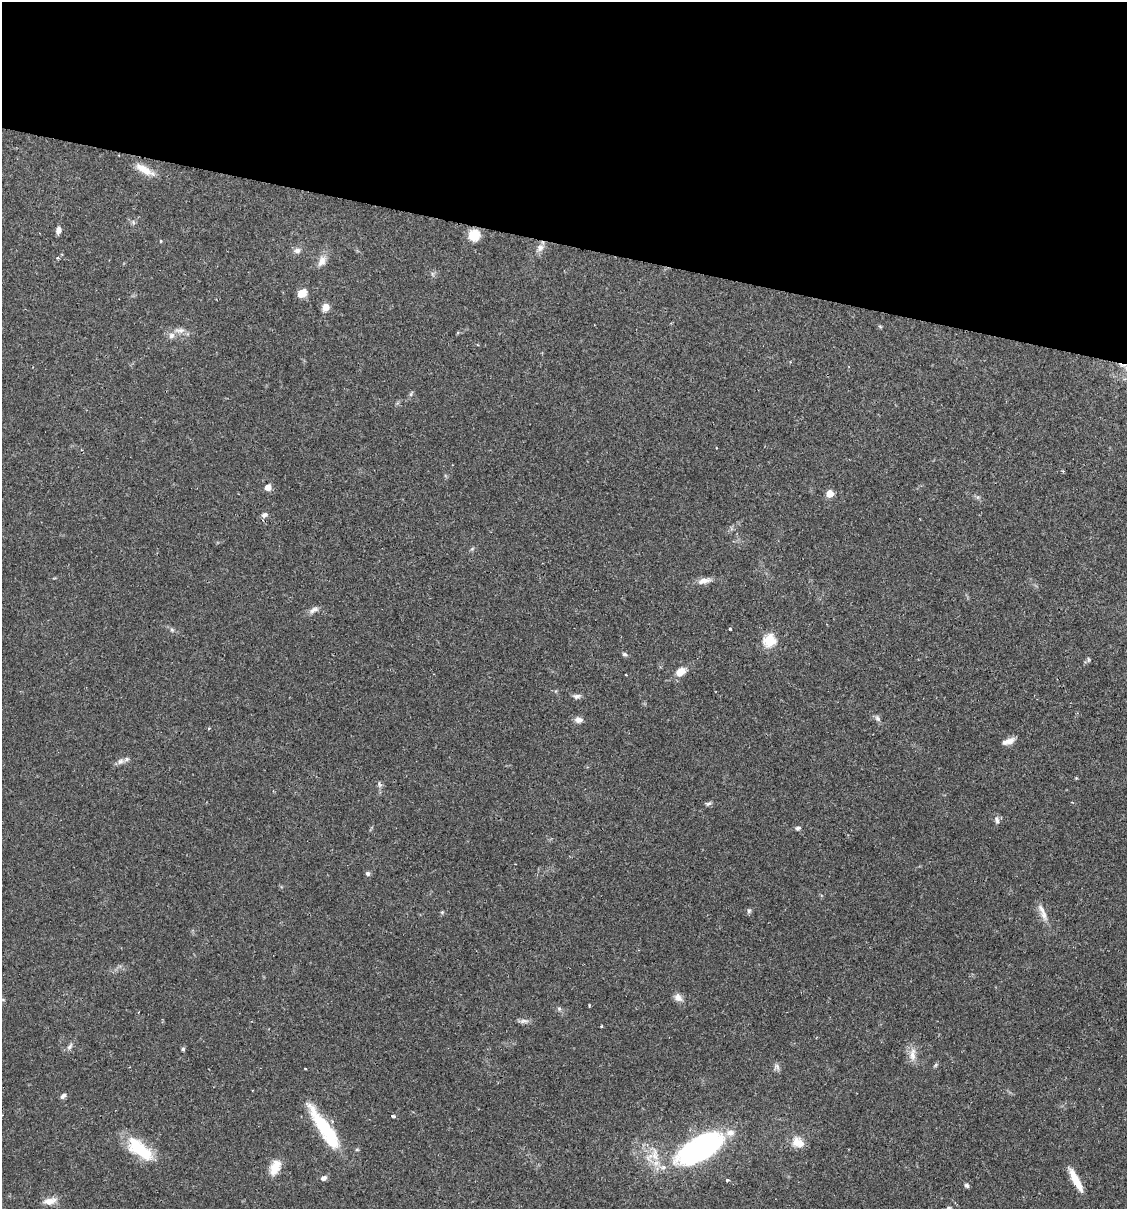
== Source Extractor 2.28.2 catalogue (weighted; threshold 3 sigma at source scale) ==
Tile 2 of 4 x 4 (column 2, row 1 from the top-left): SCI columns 1299-2423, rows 3637-4843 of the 4963 x 4856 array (HDU 1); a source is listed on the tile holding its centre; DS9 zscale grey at full resolution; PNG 1129 x 1211 px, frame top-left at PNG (2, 2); no overlay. Shown black and unused: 20% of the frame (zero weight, under 2 of 3 exposures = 3% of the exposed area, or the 3 px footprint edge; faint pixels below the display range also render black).
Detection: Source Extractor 2.28.2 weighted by HDU 2 'WHT'; one run over the whole footprint, this tile lists its part. Background 0.0646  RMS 0.005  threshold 0.0226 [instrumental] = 3 sigma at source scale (4.5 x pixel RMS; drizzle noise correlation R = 1.50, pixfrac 1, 0.05/0.05 arcsec/px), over >= 5 px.
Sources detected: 70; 2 inside a brighter object's white glare — not listed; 4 inside a brighter listed object's ellipse — not listed separately; the other 64 listed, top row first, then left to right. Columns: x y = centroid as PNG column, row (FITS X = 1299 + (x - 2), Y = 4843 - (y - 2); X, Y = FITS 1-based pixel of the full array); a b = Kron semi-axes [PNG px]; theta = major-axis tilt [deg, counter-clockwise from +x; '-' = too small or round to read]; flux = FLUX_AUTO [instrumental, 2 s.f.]
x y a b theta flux
144 169 24 8 -30 7.4
133 222 6 4 -72 0.76
58 230 8 5 74 2.4
474 235 10 10 - 10
161 241 4 4 - 0.42
540 248 11 9 47 3
297 251 8 7 - 2.1
58 258 5 5 - 0.95
322 261 16 9 65 4
433 274 7 4 -71 0.87
302 293 11 8 39 4.9
326 307 7 7 - 4.4
180 330 16 7 6 3.3
411 394 10 4 61 0.86
268 487 5 5 - 5.4
830 494 5 5 - 11
265 515 7 6 - 1.7
472 549 6 4 19 0.69
704 581 18 7 9 3.5
313 610 14 7 28 2.3
730 629 3 2 - 0.49
172 630 6 4 -45 0.9
769 641 6 6 - 45
625 654 6 5 - 1.1
1088 660 7 3 -82 0.7
680 672 11 8 35 5.7
626 674 2 2 - 0.46
577 696 11 6 6 1.7
878 718 9 6 -57 1.5
578 720 10 7 -8 2.5
1008 741 17 6 20 3.2
121 761 9 7 25 2.1
379 784 10 4 -81 1.2
708 803 9 5 16 1.1
997 820 12 5 -75 1.6
798 828 7 5 32 1.1
368 873 6 6 - 1.1
749 911 7 5 -78 0.99
442 912 4 4 - 0.59
1044 914 20 8 -70 4.4
678 997 13 9 -44 2.9
589 1005 4 2 - 0.58
559 1008 6 5 - 0.92
524 1021 14 6 3 1.9
601 1026 4 3 - 0.43
70 1046 11 5 54 1.6
183 1049 5 4 - 0.76
912 1054 20 9 84 4.6
935 1065 7 4 59 0.75
777 1067 9 8 - 1.7
305 1069 3 2 - 0.53
63 1096 8 5 44 1.5
393 1116 4 3 - 1.7
325 1129 57 13 -56 30
798 1142 16 12 -29 6.2
702 1146 46 24 29 72
140 1149 35 15 -39 22
655 1155 26 11 84 9.1
275 1167 21 11 68 6.9
324 1178 8 6 23 1.9
727 1180 3 3 - 1.4
1076 1180 30 7 -62 8.6
967 1185 6 5 - 1.1
50 1201 17 8 10 4.4